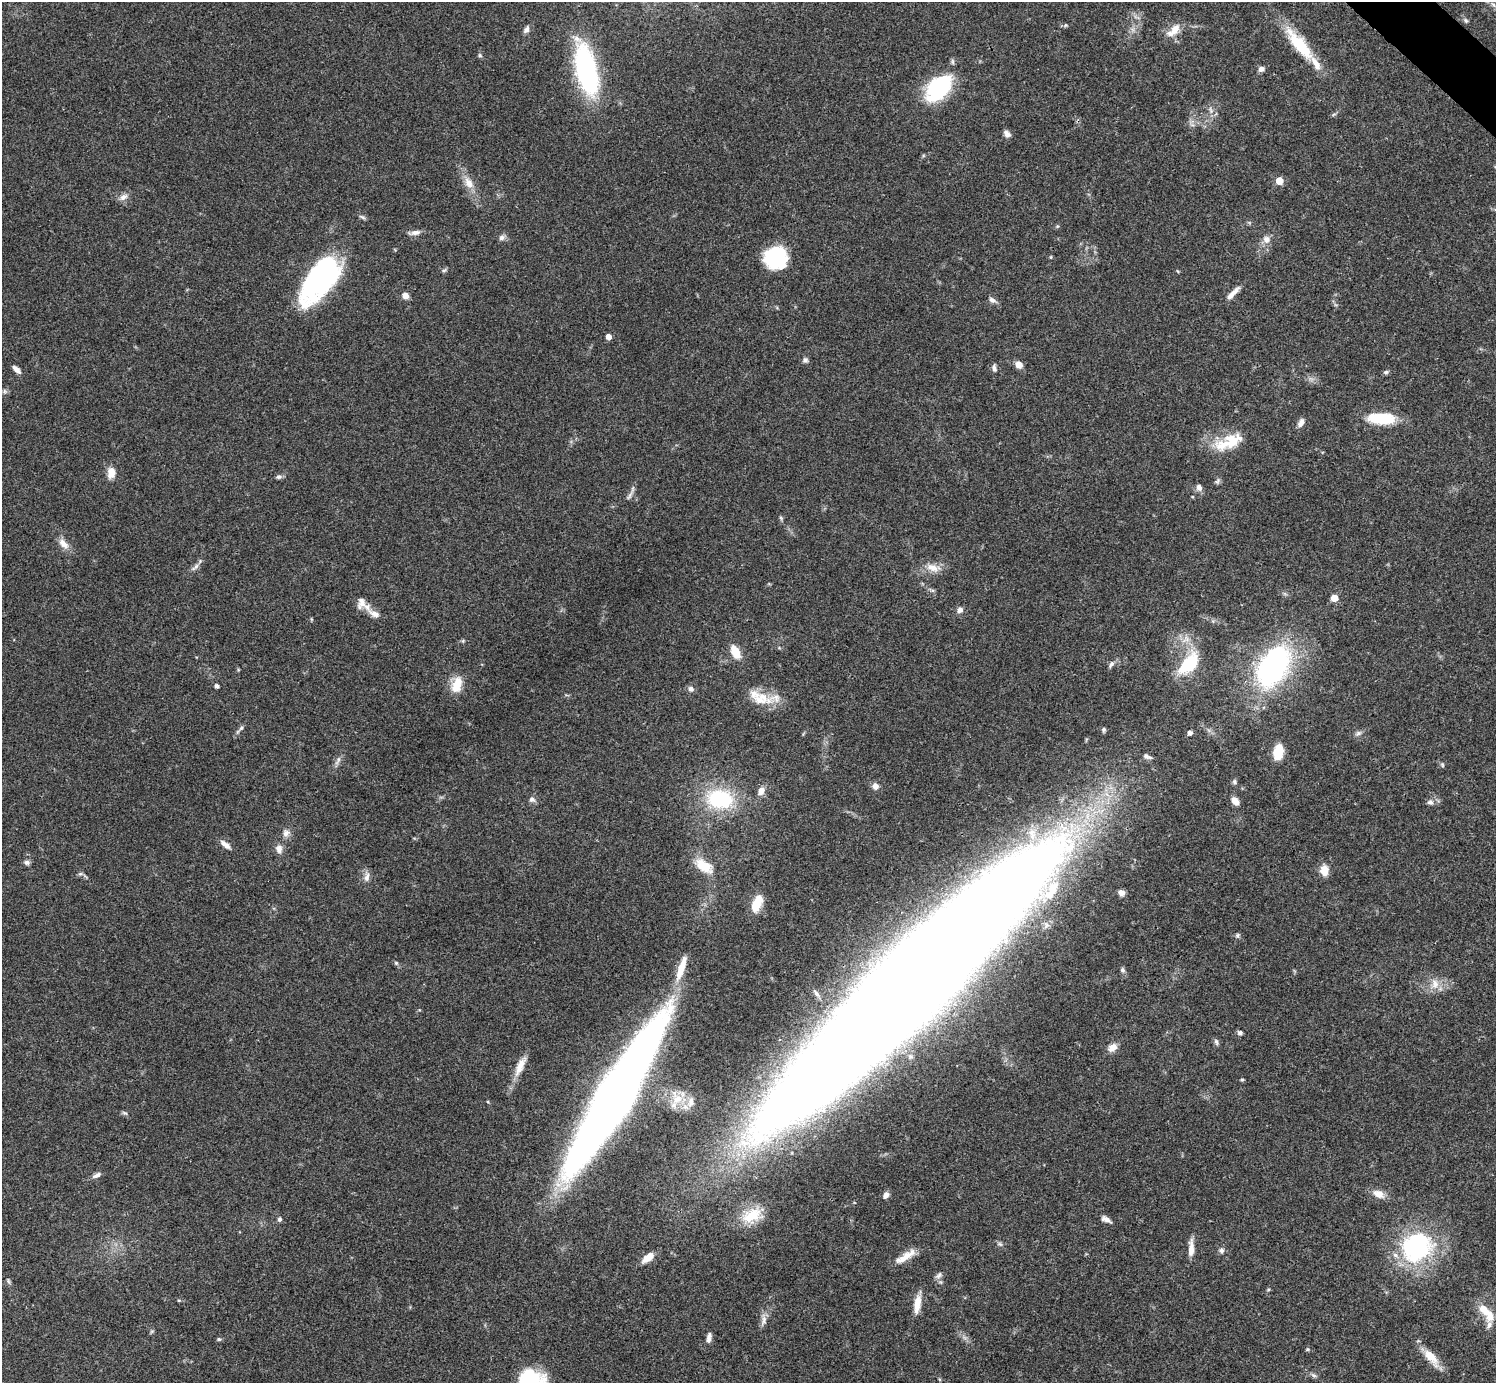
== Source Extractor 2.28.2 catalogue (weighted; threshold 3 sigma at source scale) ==
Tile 10 of 4 x 4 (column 2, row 3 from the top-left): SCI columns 1500-2993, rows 1681-3061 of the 5983 x 5983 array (HDU 1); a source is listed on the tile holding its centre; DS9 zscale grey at full resolution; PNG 1498 x 1385 px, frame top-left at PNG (2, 2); no overlay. Shown black and unused: <1% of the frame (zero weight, under 3 of 4 exposures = <1% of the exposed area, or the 3 px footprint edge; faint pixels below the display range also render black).
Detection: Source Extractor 2.28.2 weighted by HDU 2 'WHT'; one run over the whole footprint, this tile lists its part. Background 0.0564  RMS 0.0048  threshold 0.0218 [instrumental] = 3 sigma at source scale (4.5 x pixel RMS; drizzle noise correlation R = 1.50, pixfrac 1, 0.05/0.05 arcsec/px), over >= 5 px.
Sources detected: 134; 2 inside a brighter object's white glare — not listed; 7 inside a brighter listed object's ellipse — not listed separately; the other 125 listed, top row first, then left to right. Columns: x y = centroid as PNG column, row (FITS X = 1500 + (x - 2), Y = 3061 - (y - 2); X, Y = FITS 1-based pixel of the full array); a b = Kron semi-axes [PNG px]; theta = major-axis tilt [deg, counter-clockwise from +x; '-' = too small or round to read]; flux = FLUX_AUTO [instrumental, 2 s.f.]
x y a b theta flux
1493 5 11 6 -38 2.5
1466 20 7 5 -45 0.98
526 30 11 6 60 1.7
1174 30 23 10 44 6.3
1300 45 49 14 -51 24
480 55 6 5 - 0.8
1261 69 6 5 - 2.6
586 70 51 19 -77 81
938 91 32 21 39 39
1211 110 11 5 -71 1.8
1192 125 7 4 -19 1
1007 134 9 6 -46 2.2
1279 181 5 5 - 10
469 183 17 10 -55 5.6
123 197 12 8 28 2.8
362 217 9 5 -25 1
414 233 16 6 7 2.5
502 237 8 7 - 1.8
1266 239 10 9 - 3.3
1051 257 5 3 - 0.45
776 258 23 22 - 29
444 270 7 5 30 0.8
320 283 48 25 40 81
1232 293 23 6 45 3.8
405 296 7 6 - 3.2
992 300 10 6 -26 1.9
608 337 5 4 - 3.3
805 360 7 7 - 1.4
1019 365 8 7 - 3.7
994 368 11 5 -85 1.5
16 369 11 5 -45 2.4
1386 372 7 5 15 1
5 391 7 4 -89 0.85
1381 418 30 12 -3 20
1301 423 10 6 60 2.7
1231 441 31 20 25 15
111 473 13 9 85 5.2
279 477 8 6 11 1.4
1217 481 9 5 59 1.1
1199 487 9 7 -68 2.3
630 496 14 4 59 1.7
781 518 6 4 -47 0.71
63 544 16 9 -47 4.3
195 567 15 5 40 2.1
933 568 20 10 -13 5.8
932 590 7 4 -17 0.85
1334 598 5 5 - 6.7
363 604 22 12 -40 5.5
960 610 8 7 - 2.1
311 619 6 3 -71 0.47
463 641 5 5 - 0.61
735 652 14 8 -64 9.1
1189 663 26 14 50 24
1111 664 10 6 58 1.6
1273 667 35 21 59 130
457 684 21 12 71 8.6
216 686 4 4 - 1.3
691 689 8 7 - 1.8
761 699 28 18 -12 12
241 728 6 5 - 0.96
1104 729 6 5 - 0.9
1190 733 5 4 - 1.8
1358 733 10 6 29 1.5
1278 752 11 7 82 19
1147 756 11 5 -20 1.6
338 760 16 4 61 2
1442 765 7 4 -71 0.73
1234 782 6 6 - 1
875 786 8 8 - 2.7
761 791 11 8 71 3.1
532 799 9 8 - 1.8
720 799 29 20 -6 39
1235 801 10 7 -51 3.5
1430 802 8 7 - 1.7
286 833 11 9 83 2.7
225 844 15 6 -39 2.8
279 849 12 9 -80 2.7
27 862 7 6 - 1.5
704 866 24 12 -32 11
1324 870 14 10 -85 5.1
80 874 6 5 - 0.9
367 877 15 7 83 2.7
1122 892 6 5 - 2.7
757 903 20 10 66 8.6
1237 935 7 5 54 0.99
396 963 6 5 - 0.75
681 968 36 8 72 9.7
1122 970 7 6 - 1.3
914 982 262 43 45 5600
1435 984 16 11 -81 5.1
816 993 10 6 -49 1.5
1240 1032 7 5 -2 1.1
1216 1042 9 5 -72 1.2
1112 1047 10 8 41 4.1
520 1066 29 9 65 7.1
1242 1079 4 4 - 0.57
616 1096 120 22 59 730
677 1099 24 16 -66 11
488 1102 5 3 - 0.43
125 1113 8 5 -25 0.94
97 1175 12 6 26 2
1378 1194 16 10 -23 4.9
886 1195 8 6 51 2.3
752 1215 31 18 22 14
280 1219 6 5 - 1.2
1106 1219 14 6 -28 2.3
1000 1244 9 5 -26 1.1
1417 1247 42 36 31 62
1191 1248 20 6 88 4.7
1222 1250 7 7 - 1.5
905 1257 29 8 32 6.8
648 1258 15 8 38 5.2
939 1275 11 7 40 1.7
8 1281 8 4 -69 0.91
179 1300 5 3 - 0.47
917 1304 23 8 82 6.2
1484 1309 17 10 -48 7.3
763 1320 19 7 84 3
1489 1325 15 8 90 2.8
152 1331 6 4 19 0.61
709 1338 13 5 82 2.2
219 1339 6 4 -20 0.72
1307 1349 5 4 - 0.58
1431 1357 28 11 -51 8.8
1314 1375 8 5 -27 1.3
Overlapping masked pixels (flux is a lower limit): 1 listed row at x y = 914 982
Isophote crosses this tile's border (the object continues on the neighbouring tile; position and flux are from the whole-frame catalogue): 1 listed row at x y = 1493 5